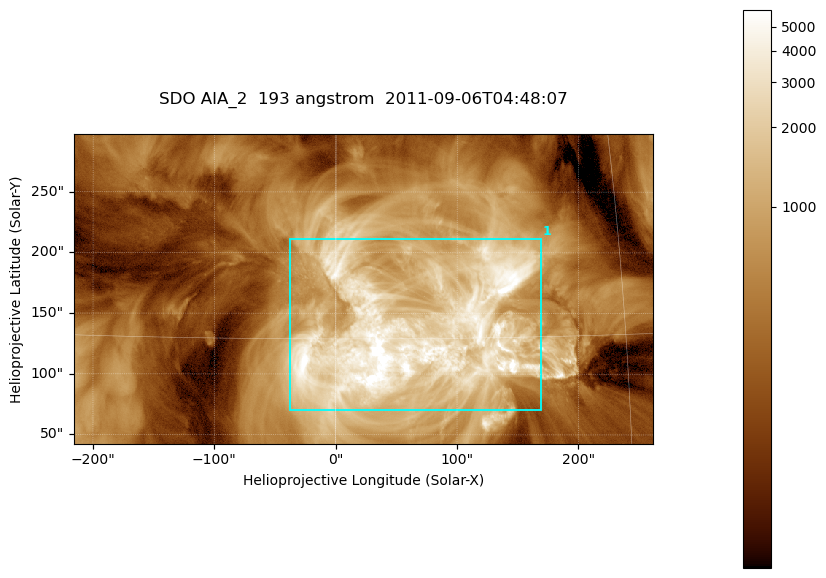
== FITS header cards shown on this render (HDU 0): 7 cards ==
TELESCOP= 'SDO     '           /
INSTRUME= 'AIA_2   '           /
WAVELNTH=                  193 /
WAVEUNIT= 'angstrom'           /
DATE-OBS= '2011-09-06T04:48:07.84' /
CTYPE1  = 'HPLN-TAN'           /
CTYPE2  = 'HPLT-TAN'           /

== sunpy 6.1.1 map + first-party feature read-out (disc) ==
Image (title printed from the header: SDO AIA_2  193 angstrom  2011-09-06T04:48:07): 794 x 424 px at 0.601 arcsec/px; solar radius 952 arcsec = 1584 px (partial field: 4.3% of the solar disc is inside the frame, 100% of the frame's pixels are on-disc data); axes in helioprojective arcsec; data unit not stated in the header (colour bar unlabelled)
Pointing: header CRPIX1/2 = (2043.76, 2047.55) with CRVAL1/2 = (0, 0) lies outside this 794 x 424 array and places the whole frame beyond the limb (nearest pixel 1.3 R_sun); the SolarSoft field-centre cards XCEN/YCEN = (22.58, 170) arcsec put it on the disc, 1626 arcsec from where CRPIX/CRVAL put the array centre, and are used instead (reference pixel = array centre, CRVAL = XCEN/YCEN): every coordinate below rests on XCEN/YCEN
Orientation: roll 0.0565 deg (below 1 deg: not rotated)
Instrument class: DISC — disc imager (sunpy class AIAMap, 193 A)
Bright regions (active regions / flare kernels): reference = the on-disc median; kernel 7 px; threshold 5 sigma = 1965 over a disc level ~470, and >= 1.15x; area >= 336 px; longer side >= 5 px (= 3 arcsec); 1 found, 1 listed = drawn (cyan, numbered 1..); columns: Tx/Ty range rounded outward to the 2 arcsec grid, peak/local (2 s.f.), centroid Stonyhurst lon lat
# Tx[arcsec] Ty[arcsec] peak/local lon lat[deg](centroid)
1 -38..170 70..212 17 +4 +15